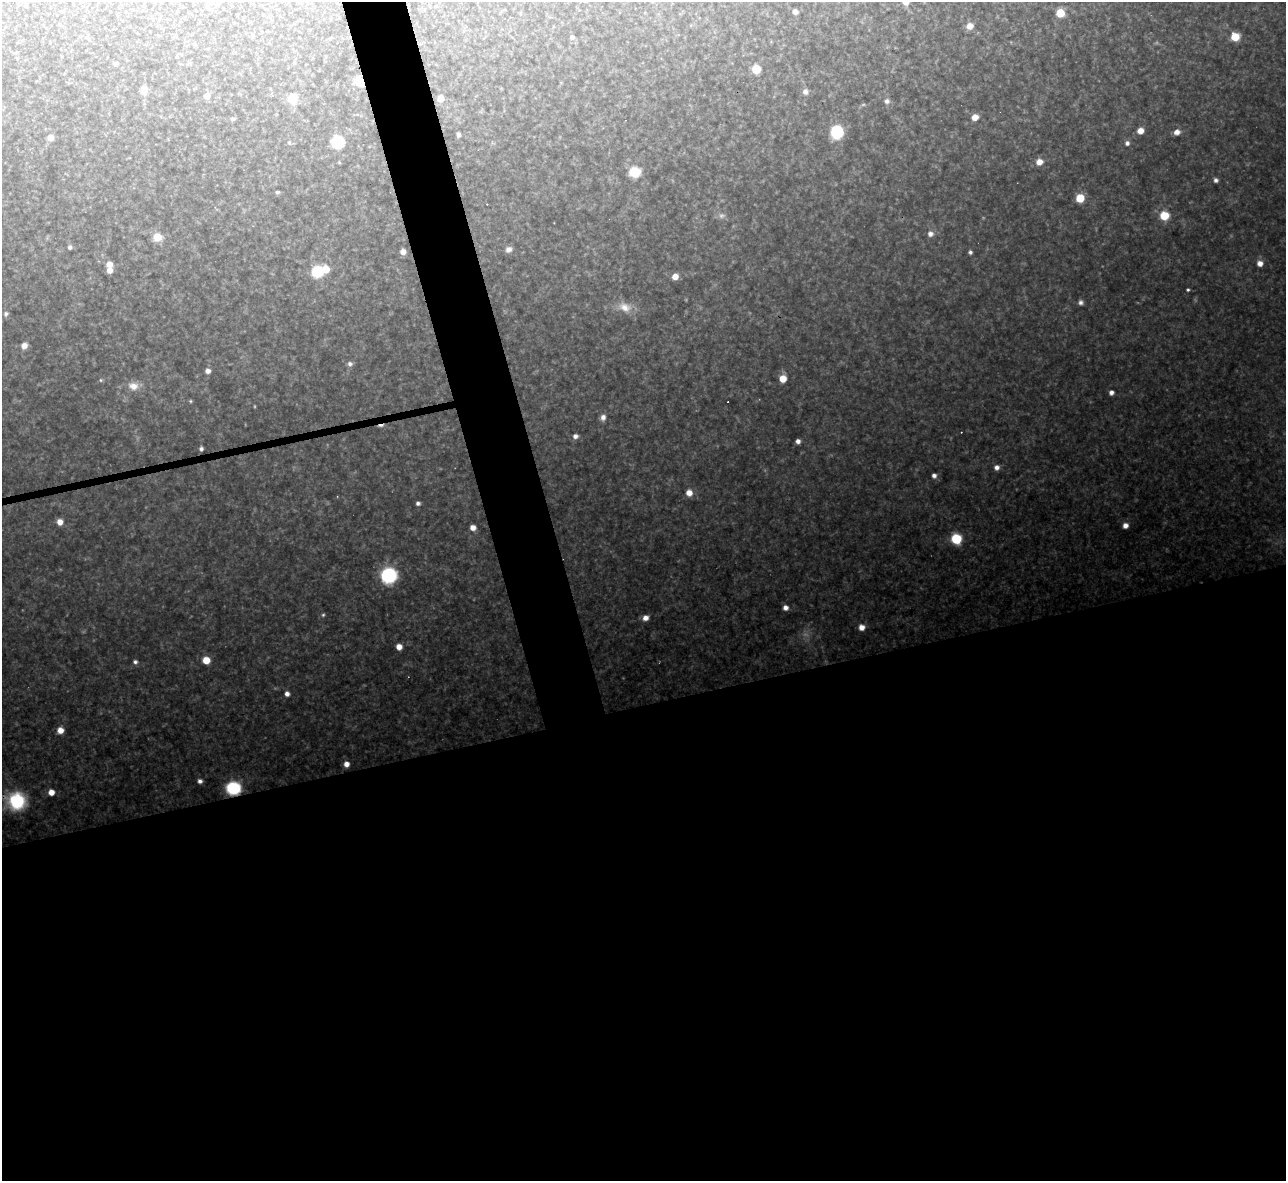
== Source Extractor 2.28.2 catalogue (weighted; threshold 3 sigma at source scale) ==
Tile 15 of 4 x 4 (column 3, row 4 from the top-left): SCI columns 2567-3850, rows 142-1320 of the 5133 x 5115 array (HDU 1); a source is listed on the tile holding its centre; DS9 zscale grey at full resolution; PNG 1288 x 1183 px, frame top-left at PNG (2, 2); no overlay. Shown black and unused: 43% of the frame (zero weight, under 3 of 4 exposures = <1% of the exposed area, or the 3 px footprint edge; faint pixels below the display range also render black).
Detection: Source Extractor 2.28.2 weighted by HDU 2 'WHT'; one run over the whole footprint, this tile lists its part. Background 0.317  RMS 0.019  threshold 0.0874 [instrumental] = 3 sigma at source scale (4.5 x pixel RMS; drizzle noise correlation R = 1.50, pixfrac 1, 0.05/0.05 arcsec/px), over >= 5 px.
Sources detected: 89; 2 too faint to see at this stretch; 1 inside a brighter object's white glare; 4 cosmic-ray / hot-pixel residue — not listed; the other 82 listed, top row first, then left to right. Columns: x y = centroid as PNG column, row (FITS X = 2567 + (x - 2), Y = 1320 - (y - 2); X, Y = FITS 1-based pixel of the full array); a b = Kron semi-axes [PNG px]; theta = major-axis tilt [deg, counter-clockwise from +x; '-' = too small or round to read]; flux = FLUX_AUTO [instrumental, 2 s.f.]
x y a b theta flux
905 2 6 6 - 20
795 12 5 4 - 8.9
1060 13 6 6 - 45
970 26 7 6 - 16
572 37 5 4 - 6.1
1235 37 7 7 - 36
115 64 4 4 - 4.2
756 69 6 6 - 63
359 82 6 5 - 59
144 90 6 6 - 24
805 92 7 6 - 9
207 96 7 6 - 11
440 98 5 5 - 18
292 99 6 6 - 64
887 101 6 6 - 7.1
975 117 6 5 - 19
232 119 6 4 0 3.5
1140 131 6 5 - 19
837 132 14 13 - 64
1177 132 7 6 - 13
458 135 4 4 - 5.4
50 138 5 5 - 16
337 142 8 8 - 100
289 143 5 4 - 2.5
1127 143 5 5 - 6.6
339 162 5 3 - 1.9
1039 162 7 7 - 16
635 172 7 6 - 98
1216 180 5 5 - 6.1
277 192 4 4 - 3.5
1080 198 7 6 - 45
1164 215 7 7 - 58
930 234 7 6 - 9.6
157 237 7 6 - 39
70 247 5 5 - 4.8
508 249 7 6 - 9.2
403 252 5 5 - 12
970 252 4 4 - 4.5
1260 263 5 5 - 16
109 264 6 6 - 14
110 270 6 5 - 13
317 272 7 7 - 100
675 276 6 6 - 17
1188 289 4 3 - 2.8
1081 302 6 6 - 6.2
625 307 19 13 -26 26
6 314 7 6 - 5.4
24 346 7 7 - 12
350 364 7 7 - 6.7
208 371 6 5 - 8.5
783 379 6 6 - 26
101 380 5 5 - 2.8
133 386 14 11 -5 21
1111 392 4 4 - 10
190 401 4 4 - 2.2
603 417 7 6 - 10
575 436 5 5 - 10
798 441 4 4 - 8.1
201 449 4 4 - 5.1
997 467 6 6 - 9.6
934 476 5 5 - 7.6
689 493 7 6 - 18
418 503 4 4 - 5.7
60 522 6 6 - 17
1125 526 6 5 - 12
473 528 5 5 - 14
956 539 7 6 - 100
389 575 12 12 - 170
785 608 6 5 - 11
323 615 5 5 - 3
645 618 6 5 - 13
862 627 6 6 - 16
399 647 5 5 - 18
206 660 6 6 - 35
135 662 6 5 - 5.7
287 694 5 5 - 9.3
60 730 6 6 - 19
346 764 5 5 - 14
200 781 5 5 - 7.2
233 788 9 8 - 170
51 792 5 5 - 20
16 801 21 19 -17 120
Overlapping masked pixels (flux is a lower limit): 3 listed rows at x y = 359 82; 233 788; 16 801
Isophote crosses this tile's border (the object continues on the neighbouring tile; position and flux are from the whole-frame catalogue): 1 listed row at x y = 905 2